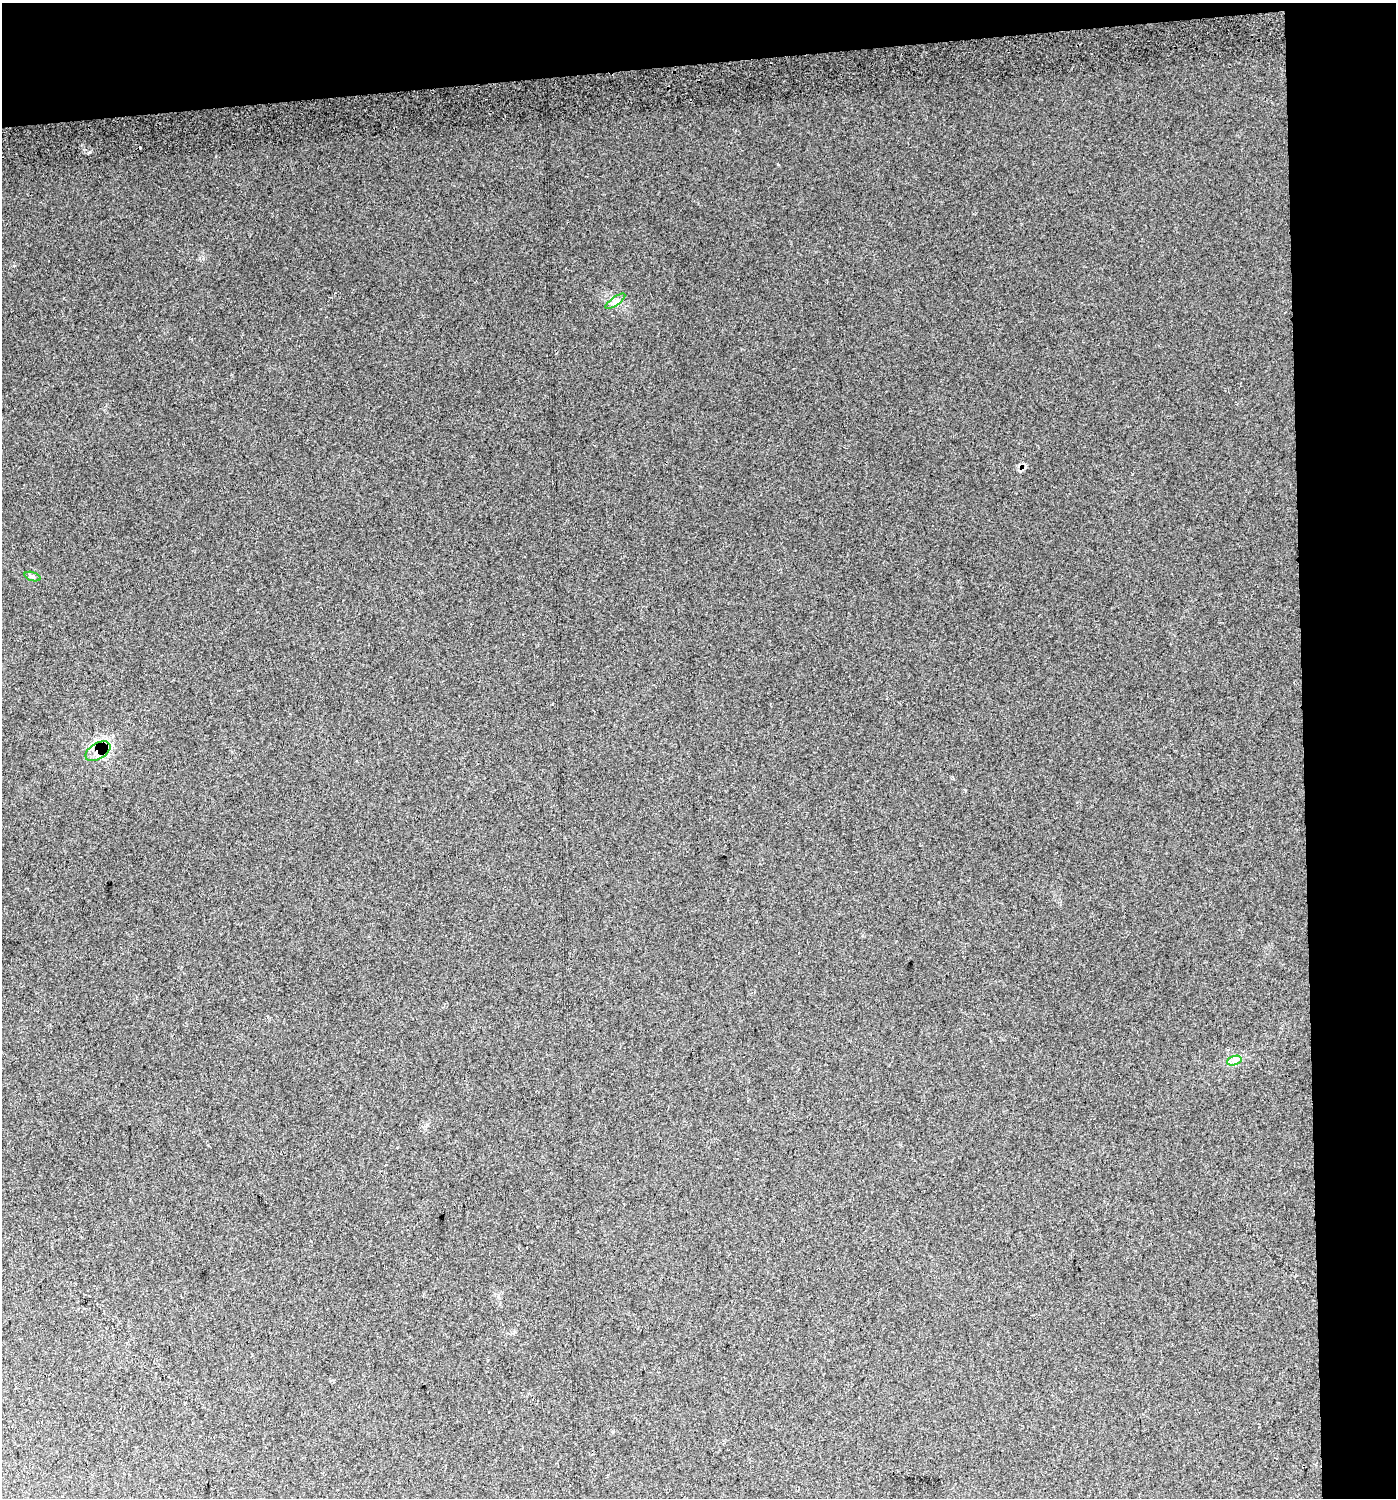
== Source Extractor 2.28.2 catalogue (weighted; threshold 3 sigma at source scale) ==
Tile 3 of 3 x 3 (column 3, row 1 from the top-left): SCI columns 2834-4227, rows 3034-4529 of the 4231 x 4570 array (HDU 1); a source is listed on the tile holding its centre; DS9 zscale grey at full resolution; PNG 1398 x 1500 px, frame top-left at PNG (2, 3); each listed source drawn as its Kron ellipse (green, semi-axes under 4 px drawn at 4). Shown black and unused: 11% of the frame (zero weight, under 2 of 3 exposures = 5% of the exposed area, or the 3 px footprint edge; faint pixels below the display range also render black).
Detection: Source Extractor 2.28.2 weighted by HDU 2 'WHT'; one run over the whole footprint, this tile lists its part. Background 0.034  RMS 0.012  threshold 0.0541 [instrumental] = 3 sigma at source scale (4.5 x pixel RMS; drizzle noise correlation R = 1.50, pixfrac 1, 0.0396/0.0396 arcsec/px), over >= 5 px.
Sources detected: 7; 3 cosmic-ray / hot-pixel residue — neither listed nor drawn; the other 4 listed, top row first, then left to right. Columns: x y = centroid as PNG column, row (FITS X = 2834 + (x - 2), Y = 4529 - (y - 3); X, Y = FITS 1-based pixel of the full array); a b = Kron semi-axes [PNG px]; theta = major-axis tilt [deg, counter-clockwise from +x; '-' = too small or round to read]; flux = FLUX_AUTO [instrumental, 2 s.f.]
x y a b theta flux
615 301 12 3 35 3.1
33 576 8 3 -19 2.2
98 751 14 8 31 13
1234 1061 7 4 19 3.6
Overlapping masked pixels (flux is a lower limit): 1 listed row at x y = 98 751